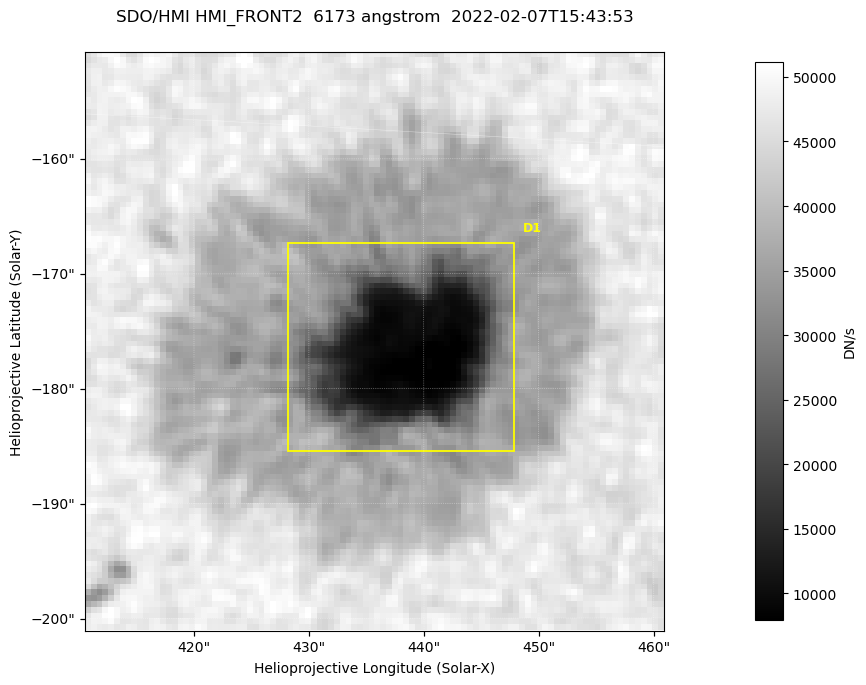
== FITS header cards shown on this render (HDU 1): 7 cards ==
TELESCOP= 'SDO/HMI '           / Telescope
INSTRUME= 'HMI_FRONT2'         / For HMI: HMI_SIDE1, HMI_FRONT2, or HMI_COMBINED
WAVELNTH=                6173. / [angstrom] Wavelength
DATE-OBS= '2022-02-07T15:43:53.600' / [ISO] Observation date {DATE__OBS}
CTYPE1  = 'HPLN-TAN'           / CTYPE1: HPLN
CTYPE2  = 'HPLT-TAN'           / CTYPE2: HPLT
BUNIT   = 'DN/s    '           / Physical Units

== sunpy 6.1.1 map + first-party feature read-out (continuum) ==
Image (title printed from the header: SDO/HMI HMI_FRONT2  6173 angstrom  2022-02-07T15:43:53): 100 x 100 px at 0.504 arcsec/px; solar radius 973 arcsec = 1931 px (partial field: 0.1% of the solar disc is inside the frame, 100% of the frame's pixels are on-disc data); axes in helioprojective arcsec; data unit DN/s (BUNIT, on the colour bar)
Orientation: roll -0.0702 deg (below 1 deg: not rotated)
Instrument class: CONTINUUM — white-light / continuum photospheric image (CONTENT/OBS_TYPE)
Dark features (sunspots / pores): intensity divided by the frame's on-disc median (partial field: no limb-darkening profile); reference = the frame's on-disc median (the 8%-of-disc-diameter window exceeds this field); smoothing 3 px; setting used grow <= 0.7, no closing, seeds <= 0.7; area >= 9 px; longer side >= 3 px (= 1.5 arcsec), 3 px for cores <= 0.7; partial field; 1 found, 1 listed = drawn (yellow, D1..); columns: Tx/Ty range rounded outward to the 2 arcsec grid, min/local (2 s.f., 1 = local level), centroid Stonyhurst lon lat
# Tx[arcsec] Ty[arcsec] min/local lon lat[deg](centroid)
D1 428..448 -186..-166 0.16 +28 -16